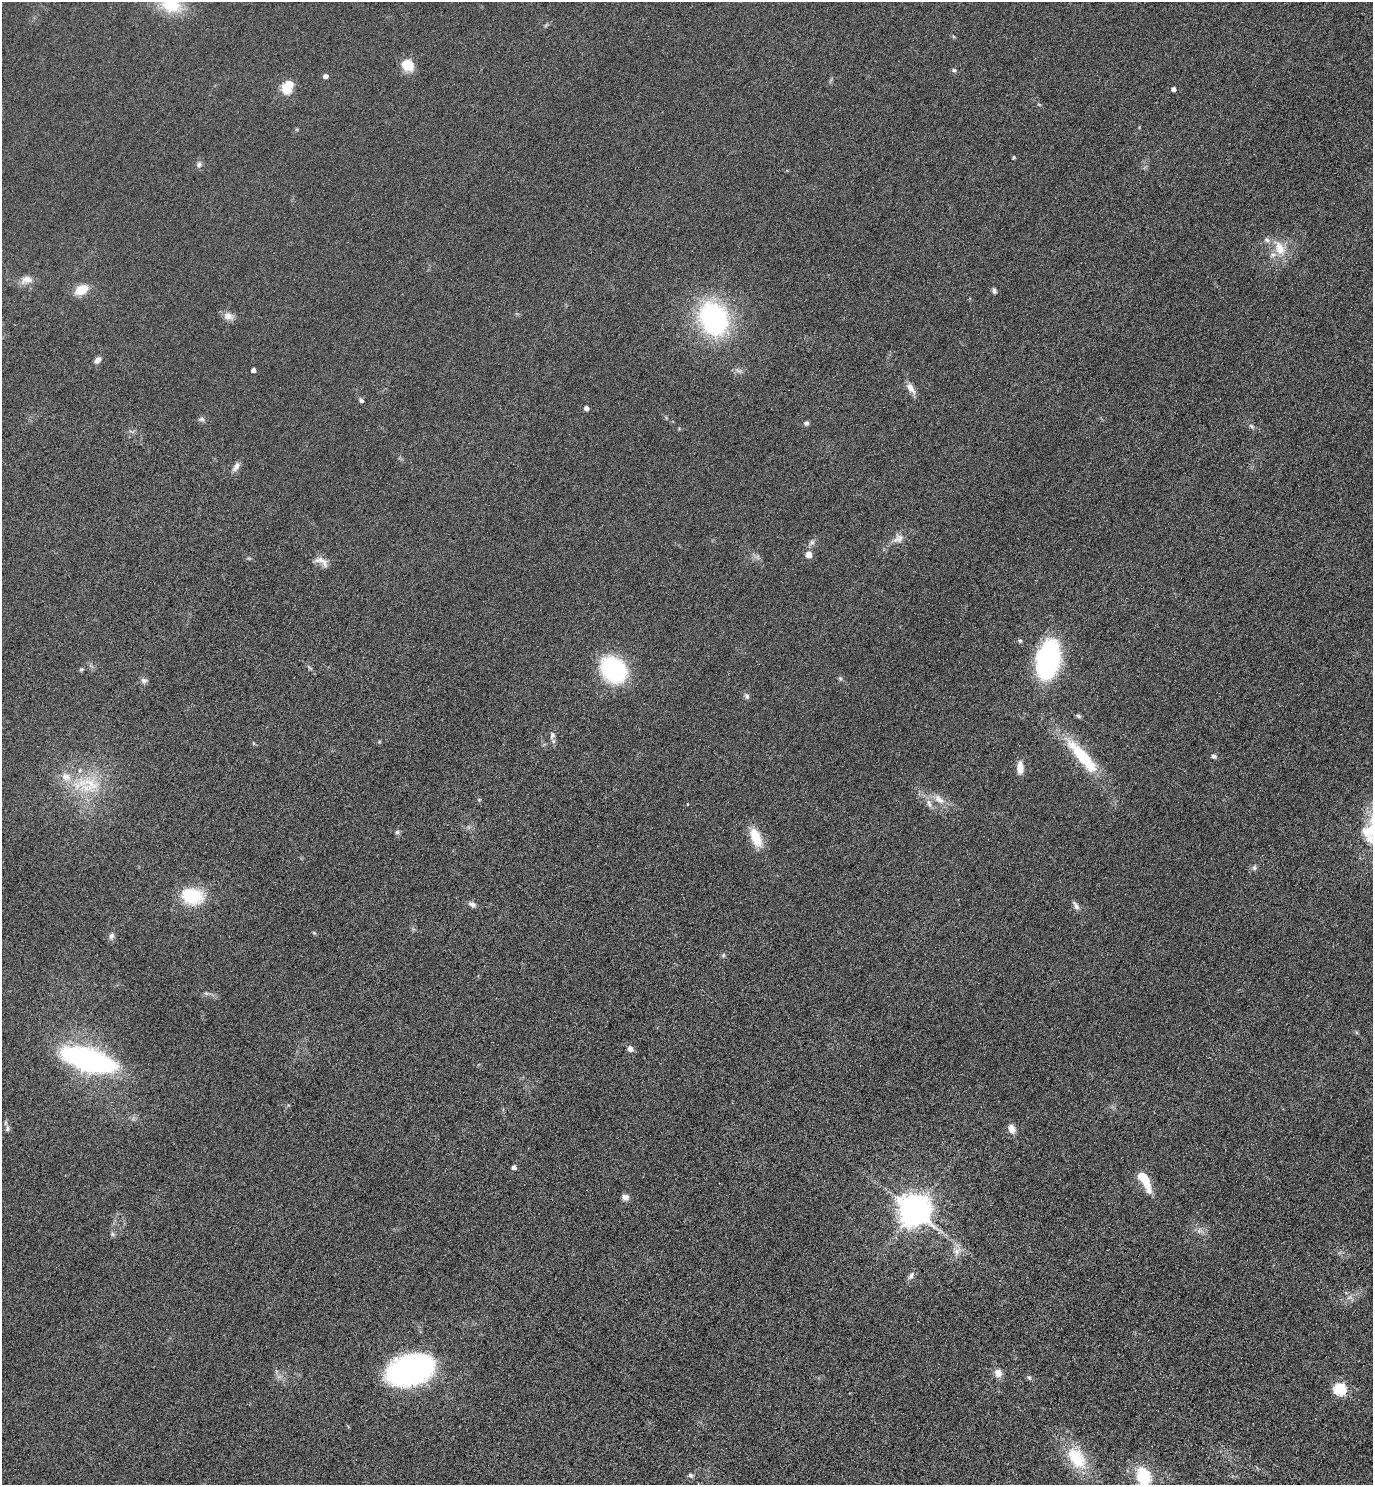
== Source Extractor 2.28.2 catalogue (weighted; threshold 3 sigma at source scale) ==
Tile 6 of 4 x 4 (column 2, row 2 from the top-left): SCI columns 1541-2911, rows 2980-4462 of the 5965 x 5960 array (HDU 1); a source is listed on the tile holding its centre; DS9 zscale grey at full resolution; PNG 1375 x 1487 px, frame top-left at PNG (2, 2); no overlay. Nothing masked; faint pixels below the display range render black.
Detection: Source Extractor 2.28.2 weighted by HDU 2 'WHT'; one run over the whole footprint, this tile lists its part. Background 0.059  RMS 0.0082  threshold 0.0334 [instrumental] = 3 sigma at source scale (4.09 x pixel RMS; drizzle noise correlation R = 1.36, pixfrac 0.8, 0.05/0.05 arcsec/px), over >= 5 px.
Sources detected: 77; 4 inside a brighter listed object's ellipse — not listed separately; the other 73 listed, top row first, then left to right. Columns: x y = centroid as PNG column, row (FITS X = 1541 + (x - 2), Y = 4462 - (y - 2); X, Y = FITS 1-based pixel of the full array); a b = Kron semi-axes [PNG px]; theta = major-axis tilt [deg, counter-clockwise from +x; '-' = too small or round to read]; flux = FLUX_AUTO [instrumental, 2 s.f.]
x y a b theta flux
171 5 26 18 -15 28
407 65 15 12 -36 12
954 70 6 5 - 1.2
325 76 4 4 - 3.1
286 88 8 6 58 36
1173 89 4 4 - 2.7
1014 157 3 3 - 0.97
199 164 7 7 - 2.2
1280 248 23 13 -69 14
27 279 16 9 9 6
81 290 12 8 30 15
994 291 7 5 -72 1.7
228 316 13 10 -3 4.7
713 318 40 31 -65 100
97 360 9 6 51 3.2
253 370 4 4 - 2.7
911 388 16 8 -57 4.9
361 400 6 5 - 1.6
586 408 4 4 - 2.7
202 419 8 6 -3 1.8
806 423 7 6 - 1.5
1251 426 7 4 -45 1.4
236 467 14 7 55 3.6
898 538 17 10 32 5.7
812 542 6 6 - 1.9
808 554 5 5 - 9.1
322 561 22 9 -30 5.7
1020 641 5 4 - 1.2
1048 659 25 16 78 150
81 669 7 4 19 1
613 669 21 17 -48 100
840 678 6 5 - 1.2
144 680 9 7 -13 2.3
747 696 8 6 -73 1.9
1078 716 8 5 -28 1.3
552 735 11 7 76 2.9
1214 756 7 5 -16 1.7
1083 757 52 13 -49 41
1020 767 15 7 -87 6.6
89 784 41 17 -11 32
939 799 17 9 -38 7.1
479 800 5 3 - 0.63
929 803 12 6 -73 3.5
687 804 3 2 - 0.45
397 832 6 6 - 1.5
756 837 24 11 -66 16
1254 867 7 5 71 1.7
192 896 30 21 -15 28
472 904 10 6 -16 2.6
1076 905 14 5 -54 2.8
111 936 9 6 66 2.5
723 955 6 4 89 0.99
206 993 7 4 -18 1.3
630 1049 7 6 - 3.4
88 1060 38 15 -17 230
7 1128 9 5 82 1.8
1012 1129 12 8 -70 4.9
514 1167 4 4 - 3.1
1144 1179 33 9 -64 17
625 1197 9 7 -11 3
913 1210 10 9 - 1200
1199 1231 6 6 - 1.9
112 1234 6 6 - 1.4
957 1252 11 7 74 4.3
911 1276 11 6 60 2.8
1349 1297 10 4 31 2.3
410 1370 30 19 16 290
998 1373 10 9 - 5.5
1029 1378 7 5 -61 1.3
1340 1389 6 6 - 73
1077 1458 33 20 -55 29
690 1475 7 6 - 1.6
1143 1477 19 14 -69 34
Isophote crosses this tile's border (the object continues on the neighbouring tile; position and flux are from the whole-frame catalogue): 2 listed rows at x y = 171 5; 1143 1477